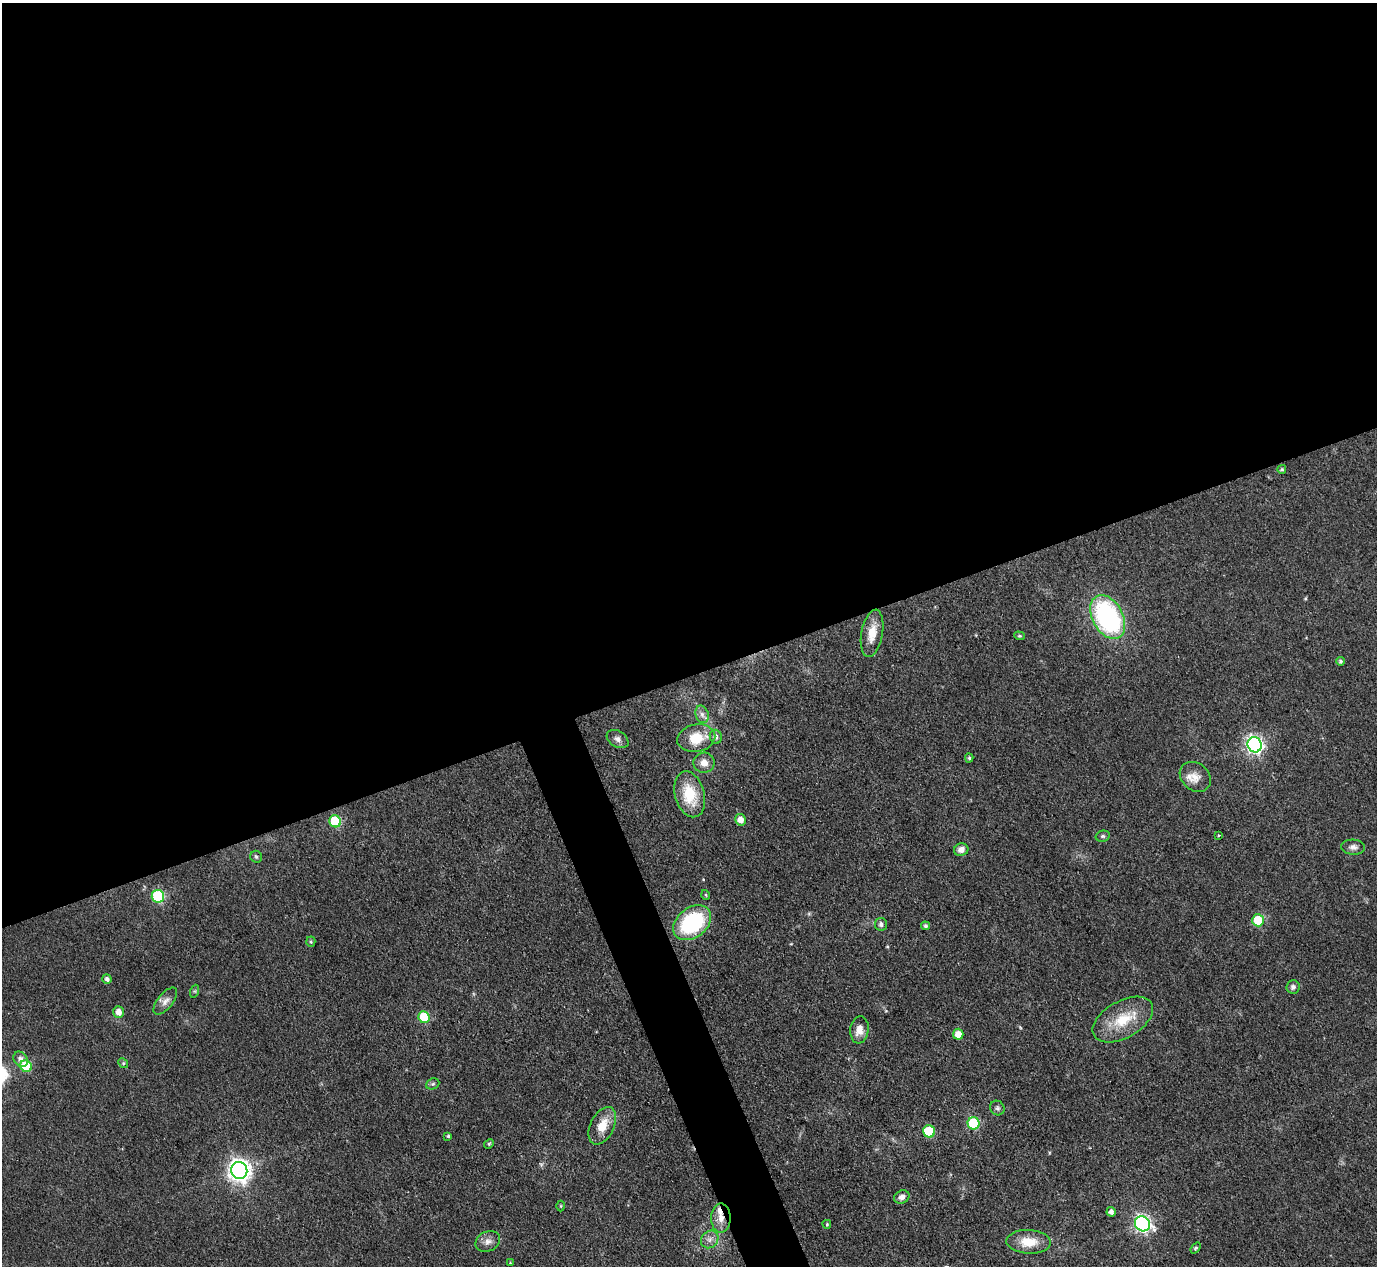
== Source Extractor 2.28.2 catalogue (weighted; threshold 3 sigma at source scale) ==
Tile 2 of 4 x 4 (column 2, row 1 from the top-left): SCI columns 1376-2750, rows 4075-5338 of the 5500 x 5490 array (HDU 1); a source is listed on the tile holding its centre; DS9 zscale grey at full resolution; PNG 1379 x 1268 px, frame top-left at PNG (2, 3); each listed source drawn as its Kron ellipse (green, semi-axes under 4 px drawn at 4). Shown black and unused: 55% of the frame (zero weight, under 3 of 4 exposures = <1% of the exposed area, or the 3 px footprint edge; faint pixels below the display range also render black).
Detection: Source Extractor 2.28.2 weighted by HDU 2 'WHT'; one run over the whole footprint, this tile lists its part. Background 0.042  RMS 0.0051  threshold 0.0229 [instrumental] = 3 sigma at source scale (4.5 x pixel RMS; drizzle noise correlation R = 1.50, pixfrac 1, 0.05/0.05 arcsec/px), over >= 5 px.
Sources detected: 61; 2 inside a brighter listed object's ellipse — not listed separately; the other 59 listed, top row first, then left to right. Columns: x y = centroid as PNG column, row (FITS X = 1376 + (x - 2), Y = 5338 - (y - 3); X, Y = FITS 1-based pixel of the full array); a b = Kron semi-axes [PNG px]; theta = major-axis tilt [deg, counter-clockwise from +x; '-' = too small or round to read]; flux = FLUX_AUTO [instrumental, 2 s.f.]
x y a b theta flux
1282 469 4 4 - 0.79
1108 617 23 15 -61 92
872 633 24 10 80 9
1019 636 5 4 - 0.66
1340 661 4 4 - 1
702 714 9 6 -74 2.1
716 737 7 6 - 1.9
696 738 19 13 11 14
618 739 12 8 -32 2.7
1255 745 8 7 - 170
969 758 4 4 - 0.87
704 763 10 10 - 4.4
1195 777 17 13 -41 5.7
690 794 23 14 -74 19
740 820 6 5 - 5
335 821 6 5 - 28
1103 836 7 5 14 1.1
1219 836 3 3 - 1.1
1353 847 12 7 -3 2.4
961 850 7 6 - 3.2
256 857 6 5 - 1.1
706 895 5 3 - 0.47
158 896 6 6 - 51
1258 920 6 5 - 19
692 923 21 15 38 53
881 924 6 6 - 2.1
926 926 4 4 - 1.1
311 942 5 4 - 0.79
107 979 5 4 - 1.8
1293 987 6 6 - 1.6
195 991 7 4 72 0.77
165 1001 16 7 51 3.4
119 1012 6 5 - 4.8
424 1017 6 5 - 25
1123 1020 33 18 29 19
859 1030 13 9 83 5.2
958 1034 5 5 - 6
20 1059 8 6 -54 3.1
123 1063 5 4 - 0.79
26 1066 6 5 - 22
433 1084 7 5 22 1
997 1108 8 7 - 1.3
974 1123 6 6 - 40
602 1126 20 11 64 9.8
929 1131 6 6 - 30
448 1136 3 3 - 0.74
489 1144 5 4 - 0.75
239 1170 9 8 - 390
902 1197 8 6 25 2.9
561 1206 5 3 - 0.5
1111 1212 5 4 - 2.3
721 1218 14 10 90 6
827 1224 4 3 - 0.63
1143 1224 8 7 - 160
710 1239 9 8 - 2.8
488 1241 13 9 24 3.5
1029 1242 22 12 -3 10
1196 1248 6 4 52 0.86
510 1263 4 4 - 0.49
Overlapping masked pixels (flux is a lower limit): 1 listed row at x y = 721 1218